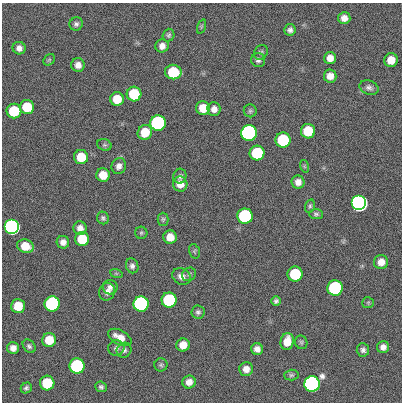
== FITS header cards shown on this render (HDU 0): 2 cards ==
NAXIS1  =                  400
NAXIS2  =                  400

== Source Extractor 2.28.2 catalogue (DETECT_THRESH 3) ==
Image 400 x 400 px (HDU 0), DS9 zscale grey, 1 PNG px = 1 image px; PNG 404 x 404 px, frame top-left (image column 1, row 400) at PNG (2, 3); each listed source drawn as its Kron ellipse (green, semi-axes under 4 px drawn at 4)
Background 1.21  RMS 34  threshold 101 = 3 sigma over >= 5 px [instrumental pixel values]
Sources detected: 88; all 88 listed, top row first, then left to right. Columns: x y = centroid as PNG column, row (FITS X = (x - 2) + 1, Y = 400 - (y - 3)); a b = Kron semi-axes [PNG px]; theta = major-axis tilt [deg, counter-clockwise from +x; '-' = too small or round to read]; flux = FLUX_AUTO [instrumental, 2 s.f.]
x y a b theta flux
344 18 6 6 - 1.5e+04
76 24 7 6 - 6.2e+03
201 27 7 3 71 2.4e+03
290 30 6 5 - 7.3e+03
169 35 6 5 - 4.4e+03
162 46 6 6 - 1.3e+04
19 48 6 6 - 1.1e+04
261 52 8 6 54 4.7e+03
330 58 6 6 - 1.8e+04
49 60 6 5 - 3.6e+03
258 60 7 7 - 6.3e+03
391 60 7 6 - 3.2e+04
78 65 7 6 - 1.4e+04
173 72 8 7 - 1.2e+05
330 76 6 6 - 1.9e+04
369 87 10 7 -19 7.8e+03
134 94 7 7 - 1.2e+05
117 99 7 7 - 4.7e+04
27 107 7 7 - 7.2e+04
203 108 7 7 - 3.8e+04
214 109 7 6 - 1.4e+04
14 111 7 7 - 1.2e+05
250 111 6 6 - 4.3e+03
158 123 7 7 - 1.0e+06
308 131 7 7 - 9.0e+04
145 132 8 7 - 5.0e+04
249 133 7 7 - 3.5e+06
283 140 7 7 - 2.1e+05
104 145 7 5 -18 4.3e+03
257 153 7 7 - 2.0e+05
81 157 7 7 - 5.6e+04
119 166 8 7 - 1.1e+04
304 166 6 4 -72 2.9e+03
103 175 7 6 - 3.5e+04
180 176 7 6 - 7.0e+03
298 182 6 6 - 1.5e+04
180 184 7 7 - 2.4e+04
359 203 7 7 - 1.1e+07
310 206 7 5 76 4.2e+03
316 214 7 5 -1 4.6e+03
245 216 7 7 - 5.4e+05
103 218 6 6 - 5.5e+03
163 219 6 5 - 4.0e+03
12 227 7 7 - 2.9e+06
80 228 7 6 - 1.4e+04
141 233 6 6 - 4.0e+03
170 237 7 6 - 2.8e+04
82 239 7 7 - 7.7e+04
63 242 6 6 - 1.3e+04
25 246 8 6 -18 3.7e+04
194 251 7 5 -73 3.8e+03
381 262 7 7 - 2.1e+04
132 266 7 6 - 7.6e+03
116 273 6 4 -19 3.1e+03
189 274 7 6 - 4.8e+03
295 274 7 7 - 1.4e+05
182 276 10 8 -31 1.3e+04
110 287 7 7 - 9.1e+03
335 288 7 7 - 5.7e+05
107 292 9 7 65 1.1e+04
169 300 7 7 - 3.1e+05
276 301 5 5 - 5.6e+03
368 303 6 5 - 3.3e+03
52 304 8 7 - 6.1e+05
141 304 7 7 - 2.1e+06
18 306 7 7 - 5.0e+04
198 312 6 6 - 6.1e+03
120 337 13 7 -29 2.4e+04
49 340 7 7 - 4.8e+04
287 341 8 6 79 3.3e+04
301 342 7 6 - 4.1e+03
183 345 6 6 - 2.8e+04
29 346 7 5 -49 5.6e+03
383 347 6 6 - 1.1e+04
13 348 6 6 - 1.3e+04
116 348 8 7 - 7.0e+03
257 349 6 6 - 1.2e+04
124 350 8 7 - 6.5e+03
363 350 6 6 - 7.4e+03
161 365 6 6 - 4.7e+03
77 366 7 7 - 5.2e+05
246 369 7 6 - 1.6e+04
291 375 7 5 1 4.2e+03
189 382 6 6 - 1.6e+04
47 383 7 7 - 9.8e+04
312 384 8 7 - 5.5e+06
101 387 6 5 - 5.3e+03
26 388 6 5 - 5.2e+03